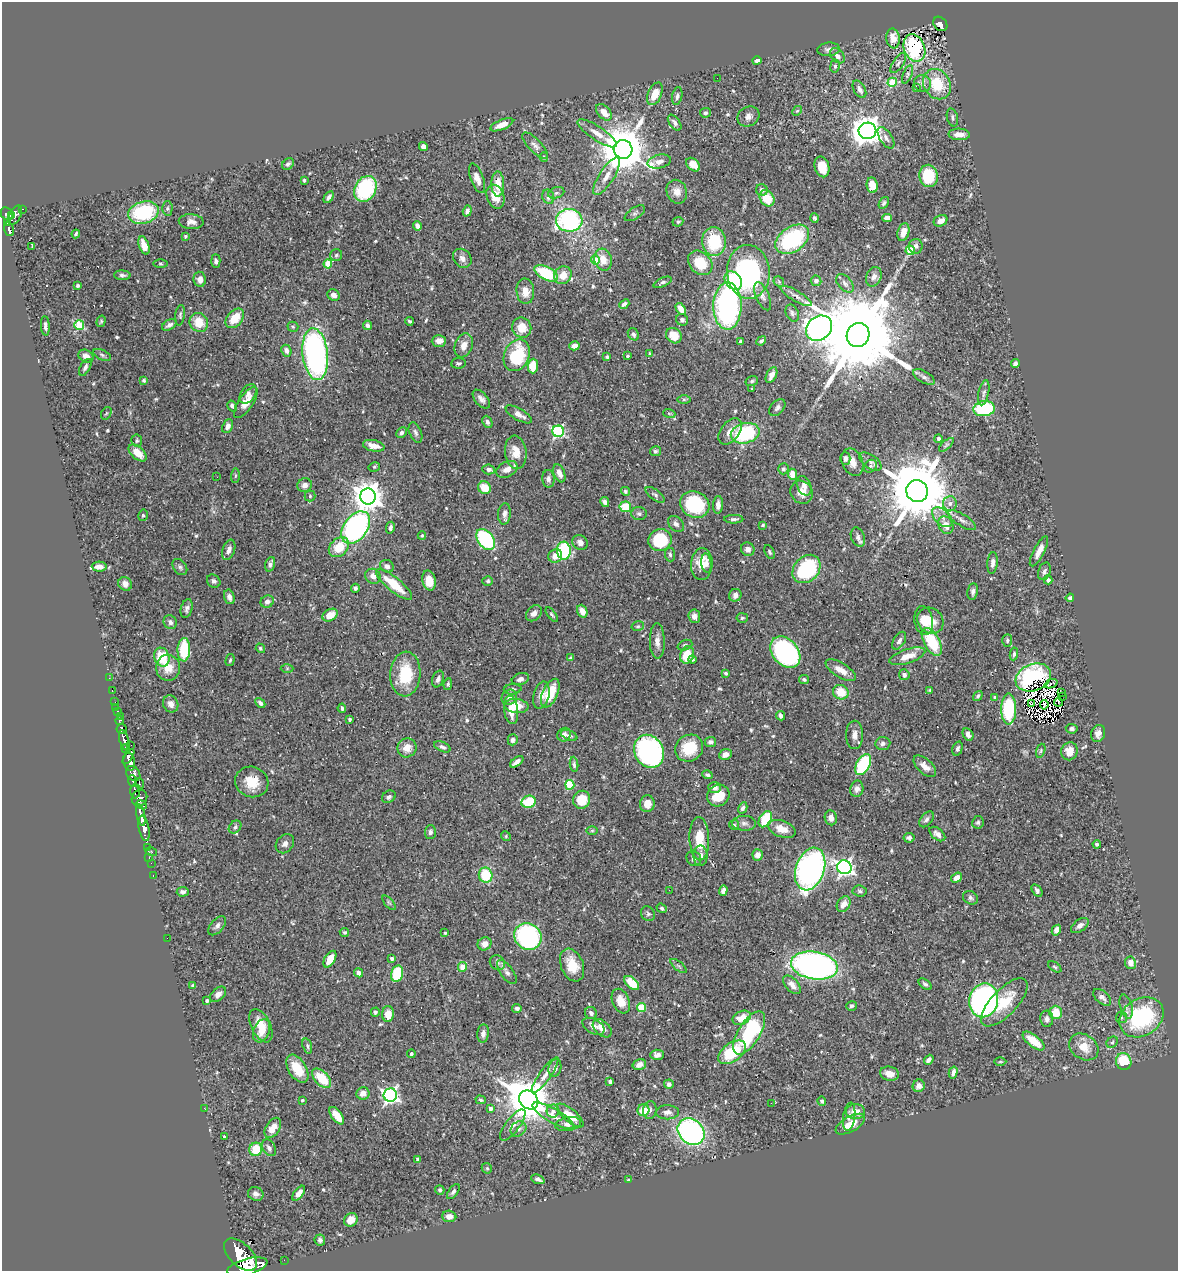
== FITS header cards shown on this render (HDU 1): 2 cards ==
NAXIS1  =                 1176
NAXIS2  =                 1269

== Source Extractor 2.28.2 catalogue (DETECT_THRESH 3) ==
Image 1176 x 1269 px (HDU 1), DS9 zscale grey, 1 PNG px = 1 image px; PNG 1180 x 1273 px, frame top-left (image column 1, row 1269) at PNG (2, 2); each listed source drawn as its Kron ellipse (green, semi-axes under 4 px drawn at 4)
Background 0.491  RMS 0.025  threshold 0.0757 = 3 sigma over >= 5 px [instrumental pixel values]
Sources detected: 604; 4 with non-positive FLUX_AUTO (blend fragments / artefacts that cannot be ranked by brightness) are neither listed nor drawn; of the other 600, the 500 brightest by FLUX_AUTO listed and drawn (100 fainter detections omitted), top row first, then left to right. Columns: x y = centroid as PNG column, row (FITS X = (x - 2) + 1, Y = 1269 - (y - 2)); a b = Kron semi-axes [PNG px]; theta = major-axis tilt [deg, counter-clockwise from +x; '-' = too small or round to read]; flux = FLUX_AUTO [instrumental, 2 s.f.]
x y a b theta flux
940 24 8 6 -48 160
893 38 10 6 -82 17
914 48 14 10 -69 130
828 49 11 6 5 6.7
837 56 9 6 -46 8
757 60 4 4 - 6.3
898 63 11 5 56 6.1
835 66 6 4 82 4
908 74 10 4 67 3
717 78 2 2 - 2.7
892 82 4 4 - 53
922 84 8 8 - 8.1
937 84 16 13 -58 60
917 88 4 2 - 8.3
859 89 9 5 -59 8.4
655 94 12 6 67 25
677 96 9 5 79 5.1
797 111 5 4 - 2.3
604 112 10 6 -48 16
705 113 5 4 - 3.6
748 116 11 9 30 9
952 117 9 5 -75 4.2
675 123 9 5 -53 5.9
502 125 12 5 23 13
867 131 9 8 - 2000
597 133 23 7 -34 18
959 134 11 5 -2 13
886 138 12 6 -57 8
535 146 17 6 -47 8.1
423 147 5 4 - 8.8
623 149 9 9 - 8900
544 157 5 3 - 2.3
659 162 12 6 13 10
288 164 6 5 - 4.3
693 165 8 5 -43 16
822 167 10 7 -75 29
607 176 22 7 57 19
929 176 11 9 -80 66
477 178 16 6 -69 14
304 180 3 3 - 2.3
498 184 12 6 -89 23
872 185 7 5 -82 22
365 189 13 10 62 140
762 190 6 5 - 5.8
677 192 12 10 -69 13
556 193 8 5 19 4
329 197 6 4 58 4.8
495 197 12 8 -70 21
548 197 7 6 - 8
767 198 8 6 -54 36
884 203 6 4 57 3.7
167 208 7 5 88 3.5
22 209 4 3 - 16
467 211 6 4 71 6.9
143 213 15 11 15 130
635 213 11 5 33 4.7
7 214 7 5 -53 410
11 215 4 3 - 88
15 215 10 5 63 400
814 218 5 4 - 3
887 218 5 4 - 9.1
569 220 13 11 1 260
940 221 7 5 26 12
191 222 12 7 -3 9.6
678 222 5 4 - 2.8
8 223 4 3 - 140
417 226 5 4 - 8.5
9 229 7 4 -77 210
903 232 9 5 73 17
76 234 4 3 - 2.9
185 236 4 3 - 2.7
792 239 18 12 35 160
714 242 14 12 -85 81
144 245 9 5 -71 17
32 246 3 2 - 5.8
916 246 7 7 - 6.7
910 250 5 4 - 80
336 255 6 6 - 3
462 258 10 8 -48 9.1
595 260 4 4 - 31
603 260 11 8 -75 21
216 261 7 4 -88 6.3
700 263 14 10 -46 52
160 264 7 3 -1 2.3
328 264 4 4 - 38
748 272 27 21 -87 270
546 273 13 6 -27 88
122 275 8 4 -2 4.4
563 275 9 8 - 19
874 277 10 7 67 11
200 279 7 6 - 10
733 281 10 7 -53 92
816 281 5 5 - 5.1
663 282 10 4 23 4.2
779 282 6 4 -47 2.9
845 283 11 6 -48 6.9
78 285 3 3 - 2.5
525 291 13 9 -86 20
334 295 6 5 - 9.1
763 296 15 6 -66 8.2
796 296 18 5 -31 7.8
624 304 5 3 - 5.2
727 306 23 14 89 390
681 309 6 4 -53 17
792 313 9 6 -65 4.7
180 315 10 4 82 3.6
235 318 11 7 50 34
682 320 6 5 - 5
101 321 6 4 73 2.5
410 321 4 3 - 2.8
199 322 10 8 -56 36
79 325 5 4 - 96
169 325 8 4 30 5.5
368 325 5 4 - 5.4
45 326 10 3 -86 4.3
293 327 5 5 - 2.7
522 328 10 9 - 27
819 328 14 11 42 2200
633 334 6 5 - 4.4
858 335 12 11 - 42000
674 336 8 7 - 22
439 341 7 6 - 10
741 341 4 3 - 2.5
761 341 5 4 - 3.4
464 345 12 8 71 14
574 346 5 4 - 13
286 351 6 5 - 8.8
315 354 26 12 -83 470
650 354 4 3 - 3.3
102 355 9 5 -25 4
517 355 16 12 65 100
86 356 8 6 -28 12
628 356 3 3 - 2.9
607 357 4 3 - 2.5
458 363 7 5 4 3.5
1015 363 4 4 - 5.6
533 366 7 5 88 37
85 367 9 5 62 5.4
771 375 8 5 63 12
924 377 12 5 -31 6.3
144 380 4 4 - 2.9
752 381 6 5 - 3
752 389 3 3 - 2.8
984 393 13 5 78 6
248 394 11 7 57 7.5
481 399 11 6 -48 8
684 399 7 4 0 3.2
246 402 18 7 56 20
232 406 6 4 -58 4.4
777 408 10 6 50 5.6
984 409 11 7 5 120
106 413 7 4 58 2.4
669 413 6 4 -19 2.3
519 414 15 5 -30 11
487 422 6 5 - 4.9
228 426 7 5 67 7
558 431 6 5 - 280
730 431 15 9 54 14
401 433 6 4 45 4.2
415 433 11 6 -66 5.2
745 433 14 10 13 140
938 438 4 4 - 3.7
137 441 6 5 - 3.3
946 445 9 4 42 3.8
374 446 11 5 -11 16
655 451 5 5 - 3.4
516 452 17 10 -83 28
137 453 11 6 -42 25
845 458 6 5 - 6.3
852 462 14 10 -66 15
870 462 13 7 -36 6.8
870 466 7 6 - 4
374 467 6 4 13 2.8
489 469 6 5 - 5.5
507 469 11 7 27 13
783 469 5 5 - 3.3
559 473 9 5 -69 10
792 474 5 4 - 18
235 476 7 4 88 2.5
217 477 2 2 - 3.2
548 479 9 6 -86 5.7
305 485 7 6 - 7.9
804 486 10 6 -65 7.5
485 488 7 6 - 34
625 491 5 4 - 2.7
917 491 11 10 - 18000
802 492 12 10 -52 17
655 495 11 5 -37 4.6
310 496 5 5 - 2.7
368 496 8 8 - 2500
605 502 5 4 - 6.5
950 503 7 7 - 6.9
695 504 15 13 -26 120
718 505 9 5 85 8.2
625 507 6 5 - 36
504 514 10 6 85 7.7
639 514 8 6 -3 4.3
143 515 6 4 77 2.5
942 517 12 7 -44 11
734 519 9 4 -1 4.5
962 520 16 6 -32 8
676 524 9 6 -45 6.1
763 525 4 3 - 2.3
946 525 9 7 -62 15
356 527 18 11 53 440
390 528 6 4 79 4.7
422 536 4 4 - 2.7
858 537 10 6 -69 6.8
486 539 12 7 -53 160
660 540 12 11 - 90
580 542 8 7 - 9
339 547 11 8 44 40
748 549 7 6 - 8.7
229 550 10 6 70 7.7
564 551 9 7 -87 140
1039 551 17 5 62 14
770 552 7 4 -64 3.1
670 555 7 5 -85 3.5
555 556 7 6 - 16
706 563 10 5 -82 6
993 563 11 5 85 7.4
270 564 7 4 71 6.3
702 564 16 11 86 24
387 566 7 6 - 8.3
99 567 7 5 -2 13
180 567 9 6 -53 4.7
806 569 16 12 46 150
1044 571 9 6 72 4.9
373 576 8 7 - 12
429 580 10 6 -77 25
1048 580 4 4 - 4.2
214 581 7 6 - 4.7
488 581 5 4 - 3
125 584 7 6 - 9
394 584 22 7 -39 53
355 588 4 4 - 4.4
973 591 8 5 80 5.2
735 595 6 6 - 6.7
229 597 7 5 -76 7.2
1070 598 4 4 - 4.4
267 602 7 6 - 7.6
187 608 9 5 74 5.8
582 611 6 5 - 16
534 613 9 6 46 8.6
330 615 8 6 29 22
552 615 8 4 -53 3
694 616 7 6 - 9.2
742 618 5 4 - 2.9
924 621 14 9 -81 20
930 621 14 12 -46 29
170 622 7 6 - 5.4
638 626 6 5 - 3
1007 640 6 5 - 3.2
657 641 18 7 -89 12
899 641 10 5 58 6.4
932 642 15 7 -61 76
685 645 7 5 20 4.1
260 648 5 4 - 3.1
184 650 12 6 88 64
785 652 17 12 -49 340
1014 654 6 4 82 3.7
687 655 9 6 70 38
907 656 19 7 18 23
162 657 9 7 -69 64
571 658 4 3 - 2.5
692 659 4 4 - 3.4
230 660 6 4 75 3
168 668 13 12 - 26
287 668 6 4 1 2.4
841 670 17 7 -32 17
726 673 4 4 - 2.7
405 674 22 15 86 71
904 675 5 5 - 5.2
1033 677 18 13 21 190
109 678 2 2 - 4.2
438 679 8 5 70 5.6
520 679 9 6 18 6.3
804 679 5 4 - 3.6
448 684 6 4 81 3.1
1051 684 6 2 22 2.9
513 689 9 5 9 3.7
930 690 4 4 - 2.7
112 691 3 2 - 12
841 692 8 7 - 34
1061 692 3 2 - 2.5
550 693 15 7 66 44
541 695 14 7 75 13
978 696 5 4 - 3.1
1062 696 2 2 - 490
509 697 8 7 - 9.6
995 698 4 3 - 3.7
115 702 2 2 - 5.9
1058 702 4 3 - 2.5
260 703 6 4 -46 5.2
171 704 9 7 -61 9.8
1031 704 4 3 - 2.3
1044 705 5 2 - 3
516 706 12 7 -6 31
116 707 2 2 - 6.1
342 708 5 3 - 3
1009 709 15 7 90 110
511 710 14 7 -83 24
117 711 3 3 - 33
120 716 2 2 - 7.6
780 716 5 3 - 5.7
350 719 4 3 - 2.3
120 721 4 3 - 120
122 729 5 5 - 270
1072 729 6 4 -7 4.8
1098 733 9 7 74 9.9
968 734 6 5 - 8.1
564 735 7 6 - 7.4
569 735 8 5 -24 4.6
855 735 14 8 90 12
124 740 10 4 -75 1200
513 740 5 5 - 6.7
711 742 5 5 - 5.1
883 743 7 6 - 5.3
131 745 2 2 - 8.6
442 747 9 4 -24 4.7
407 748 10 9 - 20
689 748 14 13 - 50
126 749 4 3 - 420
957 749 7 5 73 5.4
649 751 17 14 -61 280
1041 751 7 4 72 2.7
1069 751 9 8 - 19
725 754 6 5 - 9.6
128 757 8 3 57 870
129 762 9 6 -81 1600
517 762 7 4 36 7.2
574 764 7 4 -85 3.7
863 764 11 6 61 130
925 766 14 7 -43 13
133 774 8 6 -50 970
707 775 5 4 - 3.8
133 781 6 4 -70 370
252 782 17 15 -24 37
139 784 5 3 - 140
570 785 5 4 - 82
714 787 6 5 - 7.3
857 789 8 6 78 7.4
135 791 7 5 89 450
718 796 11 10 - 42
389 797 7 5 35 4.4
139 798 8 7 - 570
582 800 9 8 - 44
529 802 7 6 - 64
647 804 8 7 - 17
142 805 5 4 - 250
743 808 6 4 60 5.4
141 815 11 4 -77 1300
831 818 7 6 - 9.5
765 819 9 6 58 68
926 819 9 5 50 4.8
978 822 6 5 - 3.2
744 823 12 7 -1 7.3
734 825 5 5 - 2.9
235 827 7 5 46 4.7
144 828 13 5 -78 1500
782 829 14 8 -20 20
592 830 6 4 0 2.3
430 832 7 5 88 4.6
937 834 9 5 -40 7.9
506 836 5 4 - 2.3
909 838 5 5 - 5.1
699 839 22 10 -88 46
285 844 10 8 49 7.7
1097 844 4 3 - 2.9
148 847 4 2 - 32
151 852 6 3 -15 81
758 855 5 5 - 13
700 856 10 7 -88 9.9
149 857 3 2 - 17
694 858 8 7 - 5.4
151 863 2 2 - 6.9
844 867 7 6 - 650
810 869 22 14 71 520
153 875 3 2 - 15
486 875 7 7 - 58
957 878 6 4 35 11
669 890 2 2 - 51
723 890 5 4 - 7.1
1037 890 7 4 -56 3.9
860 891 7 5 -5 3.9
183 892 6 4 4 5.2
971 898 8 6 -33 5
389 903 9 4 -48 2.8
844 904 8 6 57 13
662 908 5 4 - 3.4
648 914 8 6 -55 4.2
217 926 11 6 49 6.2
1080 926 10 6 37 7.6
1056 930 5 4 - 8.7
344 932 5 4 - 2.8
445 933 3 3 - 2.6
528 936 14 13 - 250
167 938 2 2 - 39
484 944 7 6 - 12
330 959 9 5 59 28
392 959 3 3 - 4.9
497 963 8 7 - 5.6
1130 963 6 5 - 14
572 965 17 11 -68 36
679 966 10 3 -40 3.1
814 966 23 13 -9 620
463 967 5 4 - 38
1055 967 7 3 -35 2.2
507 972 14 6 -54 7.6
359 973 5 4 - 9.5
397 974 8 5 76 88
632 983 9 5 -41 35
925 984 7 4 -38 4
792 985 11 6 -47 13
193 986 4 3 - 8.8
218 994 9 6 42 8
1102 997 11 6 -40 7
984 1000 17 14 77 640
207 1001 4 3 - 3
621 1001 13 8 -67 23
1004 1002 31 13 46 53
851 1006 5 5 - 3.2
1126 1006 12 6 -75 8.3
517 1008 5 4 - 4.6
641 1008 4 4 - 72
375 1012 5 4 - 3.8
1056 1012 6 6 - 34
591 1013 6 5 - 5.8
388 1014 8 6 86 23
1142 1017 23 18 33 170
742 1018 9 6 26 24
1121 1018 5 5 - 3.3
1047 1019 8 6 -86 7.2
261 1026 18 9 -64 30
593 1026 12 7 -28 8.8
602 1028 11 7 -42 15
262 1031 12 8 69 19
749 1033 24 11 58 160
483 1034 9 5 84 6.6
1033 1041 13 6 -39 33
1112 1042 6 5 - 3
307 1046 8 4 -71 3.6
1084 1047 16 12 -36 26
732 1052 15 9 37 69
411 1054 4 4 - 2.7
657 1055 7 5 5 7.3
929 1060 5 3 - 5.3
1000 1062 6 4 1 2.3
1124 1062 8 7 - 50
639 1065 7 5 15 10
555 1068 9 6 74 8.7
297 1069 15 9 -58 41
953 1073 6 3 74 6.6
889 1074 9 7 -13 16
545 1075 21 5 54 13
322 1078 12 7 -47 44
610 1082 4 3 - 6.9
669 1084 5 4 - 4.5
919 1086 6 6 - 9.8
363 1093 6 6 - 12
390 1095 6 6 - 510
302 1100 3 3 - 3
481 1100 5 4 - 2.7
529 1100 10 8 -40 6900
822 1101 5 4 - 3.1
771 1103 2 2 - 2.6
490 1108 4 4 - 6.2
205 1109 3 2 - 2.7
643 1110 6 5 - 30
650 1110 9 7 78 5.6
553 1111 6 6 - 7.1
667 1112 11 7 0 8.4
855 1112 9 7 -3 17
337 1116 10 5 -54 27
553 1116 23 7 -30 17
570 1116 16 6 -40 30
849 1117 14 6 82 8.5
568 1124 13 7 9 8.4
850 1124 16 7 29 26
513 1125 19 7 53 13
273 1128 11 6 58 20
518 1129 8 7 - 7.6
691 1132 15 12 -42 380
224 1137 3 3 - 3.5
269 1148 9 6 -60 6.8
256 1149 7 6 - 40
418 1159 3 3 - 2.4
487 1168 5 4 - 2.4
538 1179 7 4 -22 5.1
629 1179 4 3 - 2.9
440 1190 5 4 - 3.2
453 1192 9 4 54 4.6
299 1193 9 4 51 12
256 1194 8 7 - 6.5
449 1216 7 5 -6 11
351 1220 7 6 - 15
320 1240 5 5 - 4
241 1255 20 11 -44 5400
284 1260 2 2 - 6.8
247 1267 21 8 15 4600
At the frame edge (FLAGS 8, measured only in part): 1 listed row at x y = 247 1267
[100 fainter detections neither listed nor drawn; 4 non-positive-flux detections neither listed nor drawn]